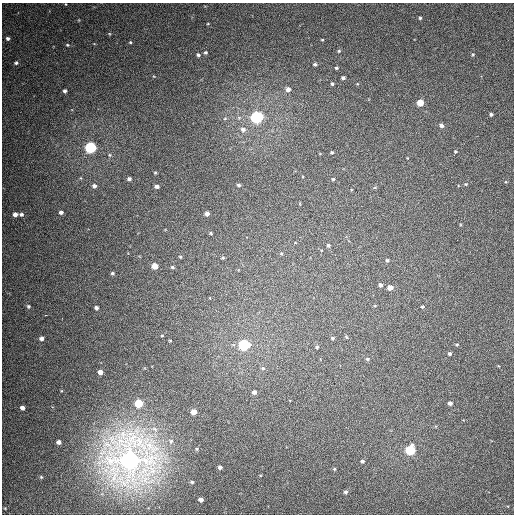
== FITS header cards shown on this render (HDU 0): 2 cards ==
NAXIS1  =                  512
NAXIS2  =                  512

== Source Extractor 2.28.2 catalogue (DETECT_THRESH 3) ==
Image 512 x 512 px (HDU 0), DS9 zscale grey, 1 PNG px = 1 image px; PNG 516 x 516 px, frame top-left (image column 1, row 512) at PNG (2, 3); no overlay
Background 392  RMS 10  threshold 29.9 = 3 sigma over >= 5 px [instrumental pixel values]
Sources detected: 83; all 83 listed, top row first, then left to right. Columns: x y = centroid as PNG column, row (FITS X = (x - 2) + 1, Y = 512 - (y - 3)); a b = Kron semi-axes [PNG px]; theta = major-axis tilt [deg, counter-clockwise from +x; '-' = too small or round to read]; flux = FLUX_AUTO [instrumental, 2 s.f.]
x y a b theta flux
66 4 3 2 - 410
420 18 4 4 - 880
8 38 4 3 - 1400
322 40 4 3 - 610
130 42 5 4 - 790
67 45 5 4 - 820
339 51 4 3 - 750
205 52 4 4 - 910
473 54 5 4 - 870
198 55 4 4 - 1200
16 63 4 4 - 1200
315 64 4 3 - 1200
336 68 3 3 - 950
343 78 4 3 - 1600
332 84 4 3 - 880
288 89 5 5 - 3200
65 91 4 3 - 1600
420 103 5 4 - 15000
491 114 4 3 - 1300
257 117 5 5 - 180000
225 118 5 3 - 750
441 125 5 4 - 2100
243 129 7 6 - 2800
91 147 5 5 - 120000
455 151 5 4 - 620
332 152 4 4 - 870
110 155 5 5 - 1000
155 173 4 3 - 620
129 179 5 4 - 1700
333 179 4 4 - 800
466 184 5 4 - 760
239 185 4 3 - 1200
94 186 5 5 - 2400
157 186 4 4 - 2400
375 187 5 3 - 710
61 212 4 4 - 2100
15 214 4 4 - 3600
21 214 5 5 - 1700
207 214 4 4 - 3400
211 233 4 3 - 700
328 245 4 4 - 1500
281 253 5 4 - 830
180 257 4 3 - 640
223 258 4 4 - 760
387 260 4 4 - 1000
155 266 5 4 - 11000
172 267 4 3 - 880
112 273 4 4 - 1100
380 285 5 4 - 2000
390 287 5 4 - 5500
28 306 6 5 - 1100
422 307 4 4 - 710
96 308 4 4 - 1800
46 315 3 2 - 2500
162 335 4 3 - 520
346 337 5 3 - 630
41 338 4 4 - 2800
332 338 5 5 - 1200
170 340 4 2 - 460
244 345 5 5 - 120000
317 347 5 4 - 1100
450 354 5 4 - 1200
367 359 5 4 - 1000
263 368 6 5 - 1200
100 372 4 4 - 4200
254 392 4 4 - 2200
139 403 5 5 - 30000
450 403 4 4 - 2200
22 408 5 4 - 3200
194 412 4 4 - 7000
171 441 8 7 - 2400
59 442 4 4 - 2700
196 449 5 4 - 800
410 450 5 5 - 57000
130 459 17 16 - 700000
362 461 5 4 - 1300
220 467 4 4 - 2100
334 469 4 4 - 770
41 477 4 4 - 730
192 482 4 4 - 1000
346 492 4 4 - 1400
201 500 4 4 - 2900
5 508 4 4 - 570
At the frame edge (FLAGS 8, measured only in part): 1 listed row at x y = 66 4